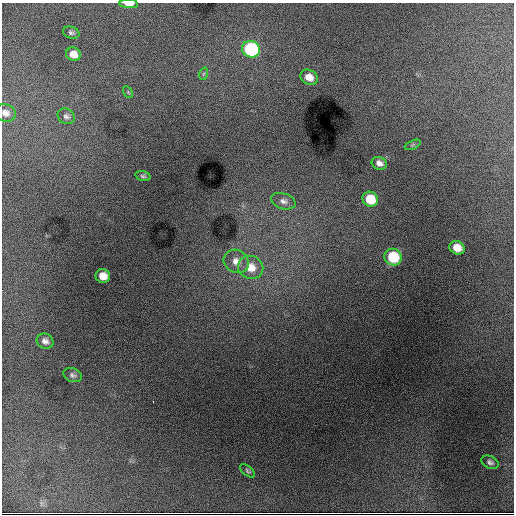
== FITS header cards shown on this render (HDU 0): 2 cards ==
NAXIS1  =                  512 / Axis length
NAXIS2  =                  512 / Axis length

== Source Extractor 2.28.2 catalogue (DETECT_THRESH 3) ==
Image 512 x 512 px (HDU 0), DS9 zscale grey, 1 PNG px = 1 image px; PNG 516 x 516 px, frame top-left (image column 1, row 512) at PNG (2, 3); each listed source drawn as its Kron ellipse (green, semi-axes under 4 px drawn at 4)
Background 10700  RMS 110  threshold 332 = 3 sigma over >= 5 px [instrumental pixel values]
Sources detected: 23; all 23 listed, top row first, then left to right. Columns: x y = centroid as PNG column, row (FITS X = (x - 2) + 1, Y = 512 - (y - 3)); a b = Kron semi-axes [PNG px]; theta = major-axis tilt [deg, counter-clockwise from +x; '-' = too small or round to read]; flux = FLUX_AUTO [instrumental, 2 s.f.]
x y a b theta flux
129 4 9 4 -2 46000
71 33 8 5 -18 18000
251 49 9 8 - 890000
73 54 7 6 - 71000
203 74 6 4 71 11000
309 77 9 7 -28 72000
128 92 6 4 -57 9400
5 113 10 8 -19 41000
66 116 9 7 -35 25000
413 145 8 4 23 13000
379 163 8 6 -23 37000
143 176 8 4 -15 13000
370 199 8 7 - 180000
283 201 13 7 -18 41000
457 248 8 6 -27 94000
393 257 9 8 - 310000
236 261 13 11 -30 77000
251 267 13 11 -20 110000
103 276 7 6 - 84000
45 341 8 7 - 35000
73 375 9 6 -21 23000
490 462 9 6 -24 22000
248 471 9 4 -39 14000
At the frame edge (FLAGS 8, measured only in part): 2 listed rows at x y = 129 4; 5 113